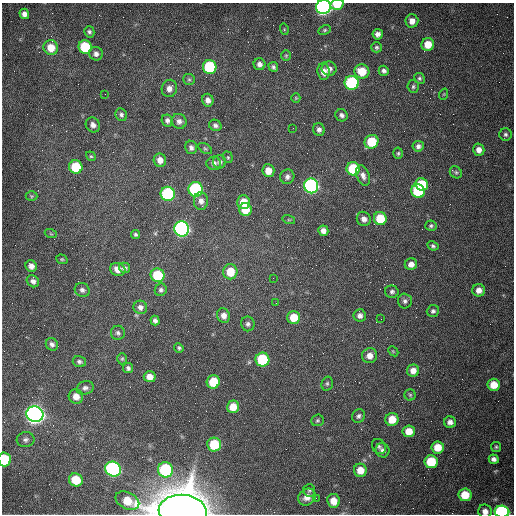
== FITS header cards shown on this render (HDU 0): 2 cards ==
NAXIS1  =                  512 /fastest changing axis
NAXIS2  =                  512 /next to fastest changing axis

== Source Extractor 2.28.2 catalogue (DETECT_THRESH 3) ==
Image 512 x 512 px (HDU 0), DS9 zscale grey, 1 PNG px = 1 image px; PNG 516 x 516 px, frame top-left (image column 1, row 512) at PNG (2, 3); each listed source drawn as its Kron ellipse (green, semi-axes under 4 px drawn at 4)
Background 1540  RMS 24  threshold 71.3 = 3 sigma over >= 5 px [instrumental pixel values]
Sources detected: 143; all 143 listed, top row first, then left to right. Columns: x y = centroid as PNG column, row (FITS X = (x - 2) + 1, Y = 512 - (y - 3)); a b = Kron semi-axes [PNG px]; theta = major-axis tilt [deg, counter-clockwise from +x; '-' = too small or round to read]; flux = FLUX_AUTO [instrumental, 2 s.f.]
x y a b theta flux
337 4 7 5 14 3.1e+04
323 7 7 7 - 7.4e+05
24 14 5 5 - 7.7e+03
412 21 6 6 - 1.2e+04
284 29 6 3 -73 1.7e+03
325 30 6 4 27 2.6e+03
89 32 6 5 - 3.5e+03
378 34 5 5 - 6.8e+03
428 44 6 6 - 2.4e+04
85 47 7 6 - 9.5e+04
376 47 5 5 - 3.0e+03
51 48 7 7 - 2.8e+04
96 54 7 6 - 7.2e+03
286 56 5 5 - 2.1e+03
259 64 6 6 - 7.3e+03
210 67 7 6 - 1.3e+05
273 67 5 4 - 3.7e+03
329 69 7 7 - 7.5e+03
323 71 8 6 -83 1.2e+04
362 71 7 7 - 3.4e+04
384 71 5 5 - 4.9e+03
419 78 5 5 - 2.9e+03
189 79 6 5 - 3.1e+03
352 83 7 7 - 2.0e+05
413 87 6 5 - 3.3e+03
169 88 9 7 77 9.9e+03
105 94 2 2 - 7.9e+02
444 94 6 3 71 1.6e+03
296 98 5 4 - 1.8e+03
208 100 6 5 - 8.1e+03
121 115 6 5 - 4.1e+03
342 115 6 5 - 5.1e+03
167 120 6 5 - 5.1e+03
179 121 8 7 - 7.4e+03
93 125 8 6 -53 7.5e+03
215 125 6 5 - 4.6e+03
293 128 2 2 - 7.5e+02
319 129 6 5 - 5.2e+03
505 134 6 6 - 3.9e+03
371 142 7 6 - 5.9e+04
418 146 5 5 - 5.5e+03
191 147 7 6 - 5.7e+03
205 149 7 4 -32 2.6e+03
479 150 6 5 - 1.0e+04
398 153 5 4 - 2.5e+03
91 156 5 4 - 2.3e+03
228 157 6 4 -70 2.3e+03
160 160 7 6 - 1.1e+04
219 162 6 6 - 5.3e+03
214 163 7 6 - 6.6e+03
76 167 7 6 - 6.3e+04
353 169 7 6 - 8.7e+04
268 171 6 6 - 1.9e+04
456 172 6 5 - 2.9e+03
363 176 10 6 -69 7.5e+03
287 177 7 7 - 6.1e+03
422 184 6 6 - 7.1e+04
311 186 7 7 - 4.4e+05
196 189 7 7 - 2.6e+05
418 191 7 6 - 1.2e+05
168 194 7 7 - 2.0e+05
31 196 6 5 - 2.2e+03
201 201 9 7 -88 8.4e+03
243 202 7 6 - 2.8e+04
245 209 6 6 - 3.3e+04
380 218 6 6 - 4.8e+04
364 219 7 7 - 8.2e+03
289 220 6 4 -18 2.0e+03
431 226 5 5 - 2.7e+03
182 229 7 7 - 5.4e+05
323 231 5 5 - 8.5e+03
51 234 6 3 -19 1.8e+03
135 235 5 4 - 2.9e+03
433 246 6 4 -27 3.3e+03
62 259 6 4 -19 2.1e+03
411 264 6 5 - 9.5e+03
31 266 6 5 - 8.2e+03
125 268 6 5 - 4.2e+03
118 269 8 6 -17 1.3e+04
230 272 7 7 - 3.4e+04
158 275 7 6 - 6.9e+04
273 278 2 2 - 7.5e+02
33 281 7 5 -42 5.9e+03
82 290 8 7 - 5.1e+03
161 290 6 6 - 4.1e+03
479 290 6 6 - 1.1e+04
392 292 7 6 - 4.4e+03
405 301 7 7 - 4.9e+03
276 303 2 2 - 1.2e+03
140 307 7 6 - 6.7e+03
433 311 6 6 - 3.9e+03
223 315 7 6 - 1.0e+04
360 315 6 6 - 6.5e+03
294 317 6 6 - 3.1e+04
381 319 2 2 - 7.8e+02
155 320 5 4 - 4.4e+03
248 324 7 6 - 4.9e+03
118 333 7 7 - 4.4e+03
52 344 6 6 - 5.1e+03
179 348 5 4 - 2.7e+03
393 351 6 4 -44 1.9e+03
370 356 7 7 - 1.2e+04
122 359 5 4 - 2.2e+03
262 360 7 7 - 1.0e+05
79 362 6 5 - 4.2e+03
128 368 5 5 - 4.1e+03
413 371 6 6 - 1.2e+04
150 377 6 5 - 1.3e+04
213 382 7 6 - 4.4e+04
327 384 7 5 75 2.9e+03
494 385 6 6 - 2.5e+04
85 388 9 6 16 5.7e+03
410 395 5 5 - 2.5e+03
76 396 7 7 - 1.4e+04
233 407 6 6 - 2.4e+04
35 414 8 8 - 1.3e+06
359 416 7 6 - 4.4e+03
392 419 6 6 - 2.5e+04
317 420 6 5 - 2.6e+03
450 422 6 5 - 7.5e+03
409 431 6 6 - 2.0e+04
25 440 9 7 4 5.4e+03
214 444 7 7 - 6.2e+04
379 446 8 6 -53 3.9e+03
438 447 6 6 - 2.7e+04
496 447 5 5 - 2.5e+03
382 450 7 6 - 5.1e+03
4 459 7 6 - 6.9e+04
494 459 5 4 - 6.3e+03
431 462 7 6 - 5.1e+04
113 469 8 7 - 4.2e+05
165 470 8 7 - 1.5e+05
360 470 6 6 - 2.0e+04
76 480 7 6 - 4.2e+04
309 490 6 6 - 3.1e+03
465 495 6 6 - 3.3e+04
307 497 9 8 - 1.3e+04
316 498 2 2 - 3.6e+03
127 501 12 8 -26 3.2e+04
333 501 7 6 - 1.9e+04
183 511 24 16 -5 3.4e+06
485 511 7 6 - 9.6e+03
502 512 7 6 - 3.1e+05
At the frame edge (FLAGS 8, measured only in part): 6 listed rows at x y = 337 4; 323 7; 4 459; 183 511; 485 511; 502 512